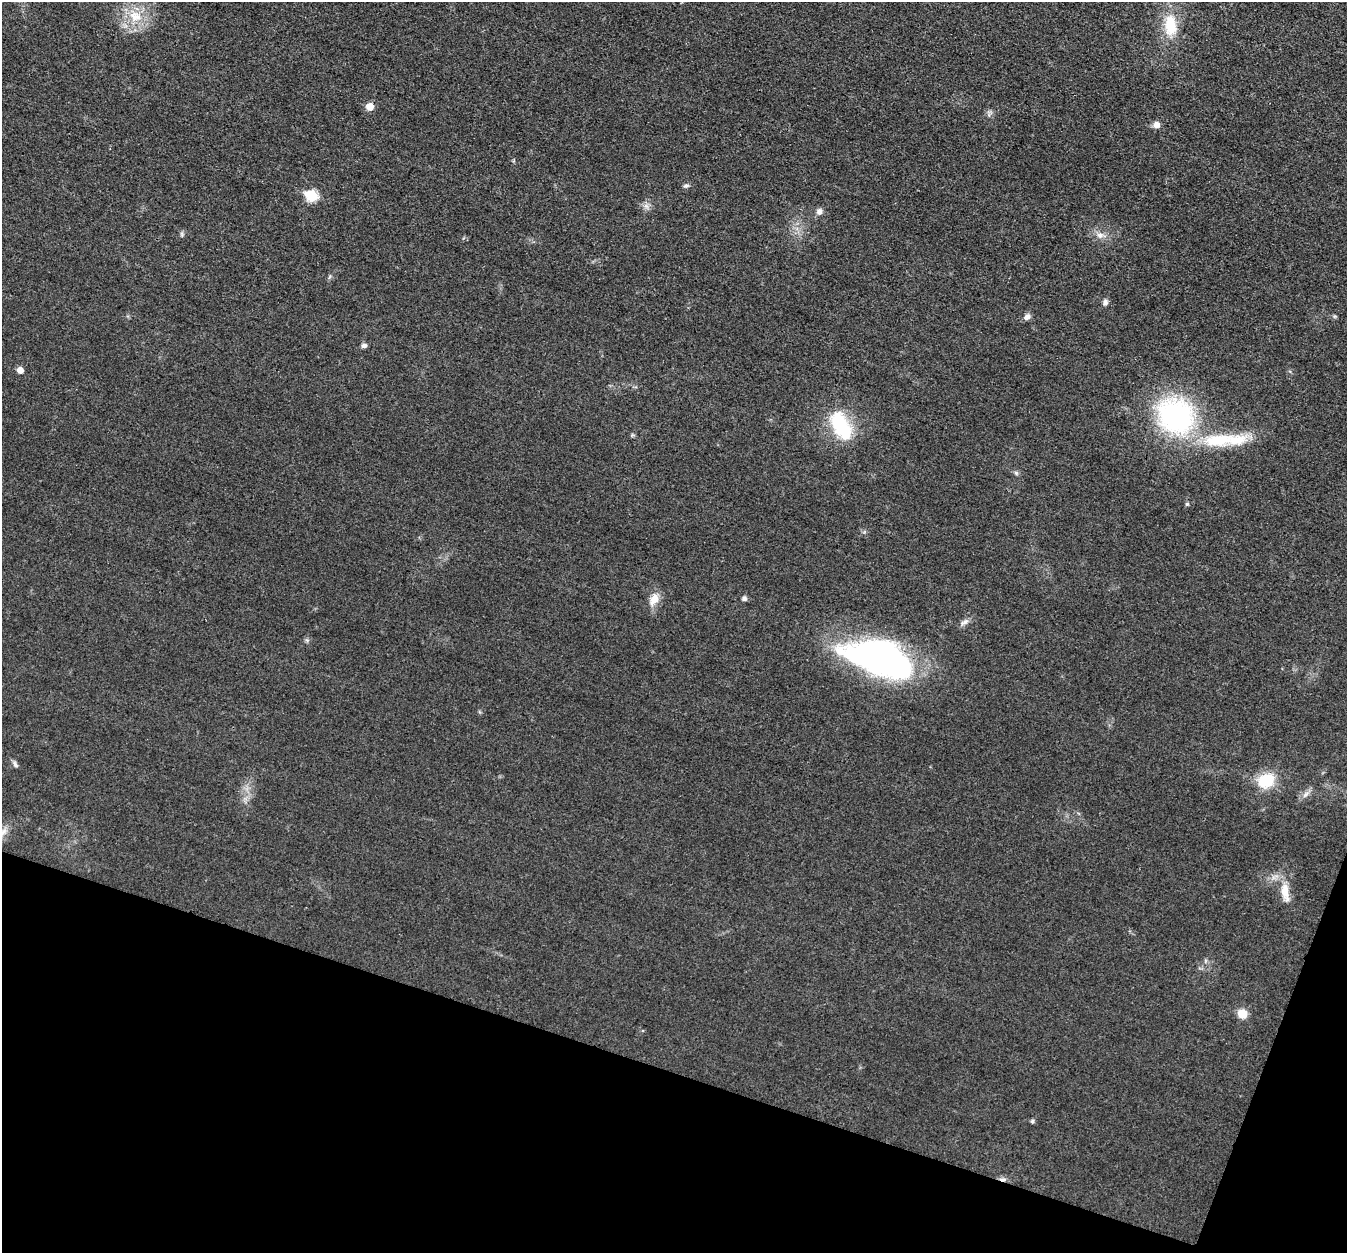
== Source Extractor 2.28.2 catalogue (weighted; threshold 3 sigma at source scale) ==
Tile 15 of 4 x 4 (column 3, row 4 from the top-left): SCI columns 2694-4038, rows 137-1387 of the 5390 x 5407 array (HDU 1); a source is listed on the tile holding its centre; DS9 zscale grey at full resolution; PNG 1349 x 1255 px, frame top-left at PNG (2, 2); no overlay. Shown black and unused: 16% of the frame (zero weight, under 3 of 4 exposures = <1% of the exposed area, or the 3 px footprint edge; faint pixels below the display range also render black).
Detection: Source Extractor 2.28.2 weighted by HDU 2 'WHT'; one run over the whole footprint, this tile lists its part. Background 0.0314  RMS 0.0049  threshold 0.0219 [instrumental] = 3 sigma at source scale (4.5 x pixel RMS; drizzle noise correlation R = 1.50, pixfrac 1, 0.05/0.05 arcsec/px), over >= 5 px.
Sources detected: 32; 1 inside a brighter object's white glare — not listed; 1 inside a brighter listed object's ellipse — not listed separately; the other 30 listed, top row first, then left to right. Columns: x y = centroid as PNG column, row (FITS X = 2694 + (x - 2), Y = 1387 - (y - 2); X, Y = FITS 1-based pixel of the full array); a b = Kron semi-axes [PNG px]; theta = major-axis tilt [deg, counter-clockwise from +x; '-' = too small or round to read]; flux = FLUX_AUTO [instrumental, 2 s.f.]
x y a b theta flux
135 16 19 17 -22 13
1170 25 30 17 -85 16
369 106 7 6 - 5.9
1156 125 7 7 - 2.9
686 186 8 5 7 1.1
311 196 7 6 - 32
646 206 8 5 -45 1.6
819 211 9 8 - 2
182 234 7 4 -72 0.81
1100 235 10 8 -5 2.8
1105 302 8 6 80 1.6
1027 317 9 7 32 2
364 346 7 6 - 1.3
20 370 5 5 - 3.8
1176 416 31 27 -39 100
839 422 33 24 -69 25
1219 440 50 19 6 28
1016 473 7 4 -45 0.88
1187 504 5 5 - 0.69
654 599 17 10 60 5.7
744 599 5 5 - 1.5
964 622 14 6 31 2.1
878 658 73 32 -16 150
15 764 8 5 -65 1.4
1266 781 16 13 22 18
1306 794 12 5 45 2
1285 892 27 10 -81 8
1242 1014 9 9 - 6.6
1032 1121 5 5 - 0.83
1003 1179 10 5 -8 1.6
Overlapping masked pixels (flux is a lower limit): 1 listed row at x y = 1003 1179